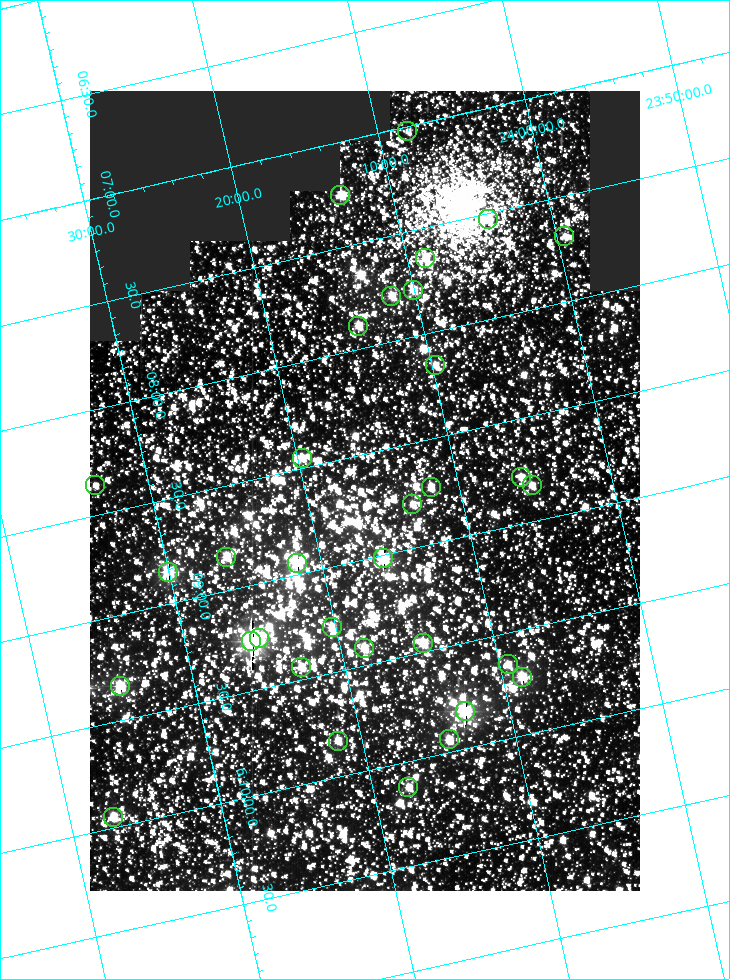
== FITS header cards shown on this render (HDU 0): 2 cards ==
NAXIS1  =                  550
NAXIS2  =                  800

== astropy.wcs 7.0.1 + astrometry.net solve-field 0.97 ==
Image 550 x 800 px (HDU 0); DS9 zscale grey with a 90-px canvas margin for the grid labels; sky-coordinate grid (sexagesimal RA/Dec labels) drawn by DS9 from the SOLVED WCS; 33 Tycho-2 reference stars matched to detected sources circled (green)
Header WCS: RA---TAN/DEC--TAN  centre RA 06:08:40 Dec +24:16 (92.17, +24.27 deg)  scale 3.97 arcsec/px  FOV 36.4' x 53.0'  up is -103 deg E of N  parity normal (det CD < 0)
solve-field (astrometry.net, Tycho-2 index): VERIFIED the header's WCS against the Tycho-2 star catalogue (verified at 3 index scales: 18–31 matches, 0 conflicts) and refined it, rather than solving blind
Solved WCS: RA---TAN-SIP/DEC--TAN-SIP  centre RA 06:08:40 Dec +24:16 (92.17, +24.27 deg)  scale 3.98 arcsec/px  FOV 36.5' x 53.0'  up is -103 deg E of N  parity normal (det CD < 0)
The solver's refit moves the header's centre by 0.097 arcsec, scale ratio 1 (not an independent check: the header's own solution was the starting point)
Tycho-2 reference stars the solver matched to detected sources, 33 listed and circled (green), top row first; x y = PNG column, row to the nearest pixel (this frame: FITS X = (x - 90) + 1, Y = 800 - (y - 91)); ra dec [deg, ICRS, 3 dp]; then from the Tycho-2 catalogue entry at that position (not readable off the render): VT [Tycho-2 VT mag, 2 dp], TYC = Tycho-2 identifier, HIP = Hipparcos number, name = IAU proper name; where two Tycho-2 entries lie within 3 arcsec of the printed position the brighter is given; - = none
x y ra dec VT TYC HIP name
407 131 91.756 +24.135 11.55 1864-383-1 - -
340 195 91.813 +24.222 9.50 1864-951-1 - -
488 219 91.882 +24.069 10.67 1864-1197-1 - -
564 236 91.922 +23.991 11.04 1864-773-1 - -
425 258 91.910 +24.147 9.81 1864-677-1 - -
413 290 91.945 +24.168 9.83 1864-545-1 - -
391 296 91.946 +24.193 9.49 1864-879-1 - -
358 326 91.972 +24.235 9.87 1864-607-1 - -
435 365 92.040 +24.163 9.97 1864-387-1 - -
302 458 92.113 +24.329 10.09 1877-692-1 - -
521 477 92.195 +24.097 9.91 1877-1306-1 - -
95 485 92.090 +24.558 11.22 1868-1493-1 - -
532 485 92.208 +24.088 10.02 1877-898-1 - -
431 487 92.182 +24.197 9.90 1877-42-1 - -
412 504 92.198 +24.221 10.14 1877-234-1 - -
226 557 92.210 +24.434 9.33 1881-345-1 - -
383 558 92.254 +24.266 8.73 1877-224-1 - -
297 563 92.236 +24.360 8.19 1877-300-1 29148 -
168 572 92.212 +24.501 8.67 1881-93-1 - -
332 627 92.321 +24.338 9.42 1877-884-1 - -
259 638 92.315 +24.419 9.14 1881-15-1 - -
251 641 92.316 +24.428 7.55 1881-1595-1 - -
423 643 92.364 +24.244 8.80 1877-1589-1 - -
364 648 92.355 +24.308 9.21 1877-702-1 - -
508 664 92.412 +24.157 10.23 1877-766-1 - -
301 667 92.360 +24.380 9.69 1881-496-1 - -
522 677 92.431 +24.145 8.75 1877-16-1 - -
120 686 92.334 +24.580 8.60 1881-81-1 - -
465 711 92.456 +24.215 7.57 1877-1484-1 - -
449 739 92.485 +24.239 9.49 1877-1276-1 - -
338 741 92.457 +24.359 9.75 1877-1432-1 - -
408 787 92.531 +24.294 10.40 1877-334-1 - -
113 817 92.487 +24.619 9.38 1881-1542-1 - -